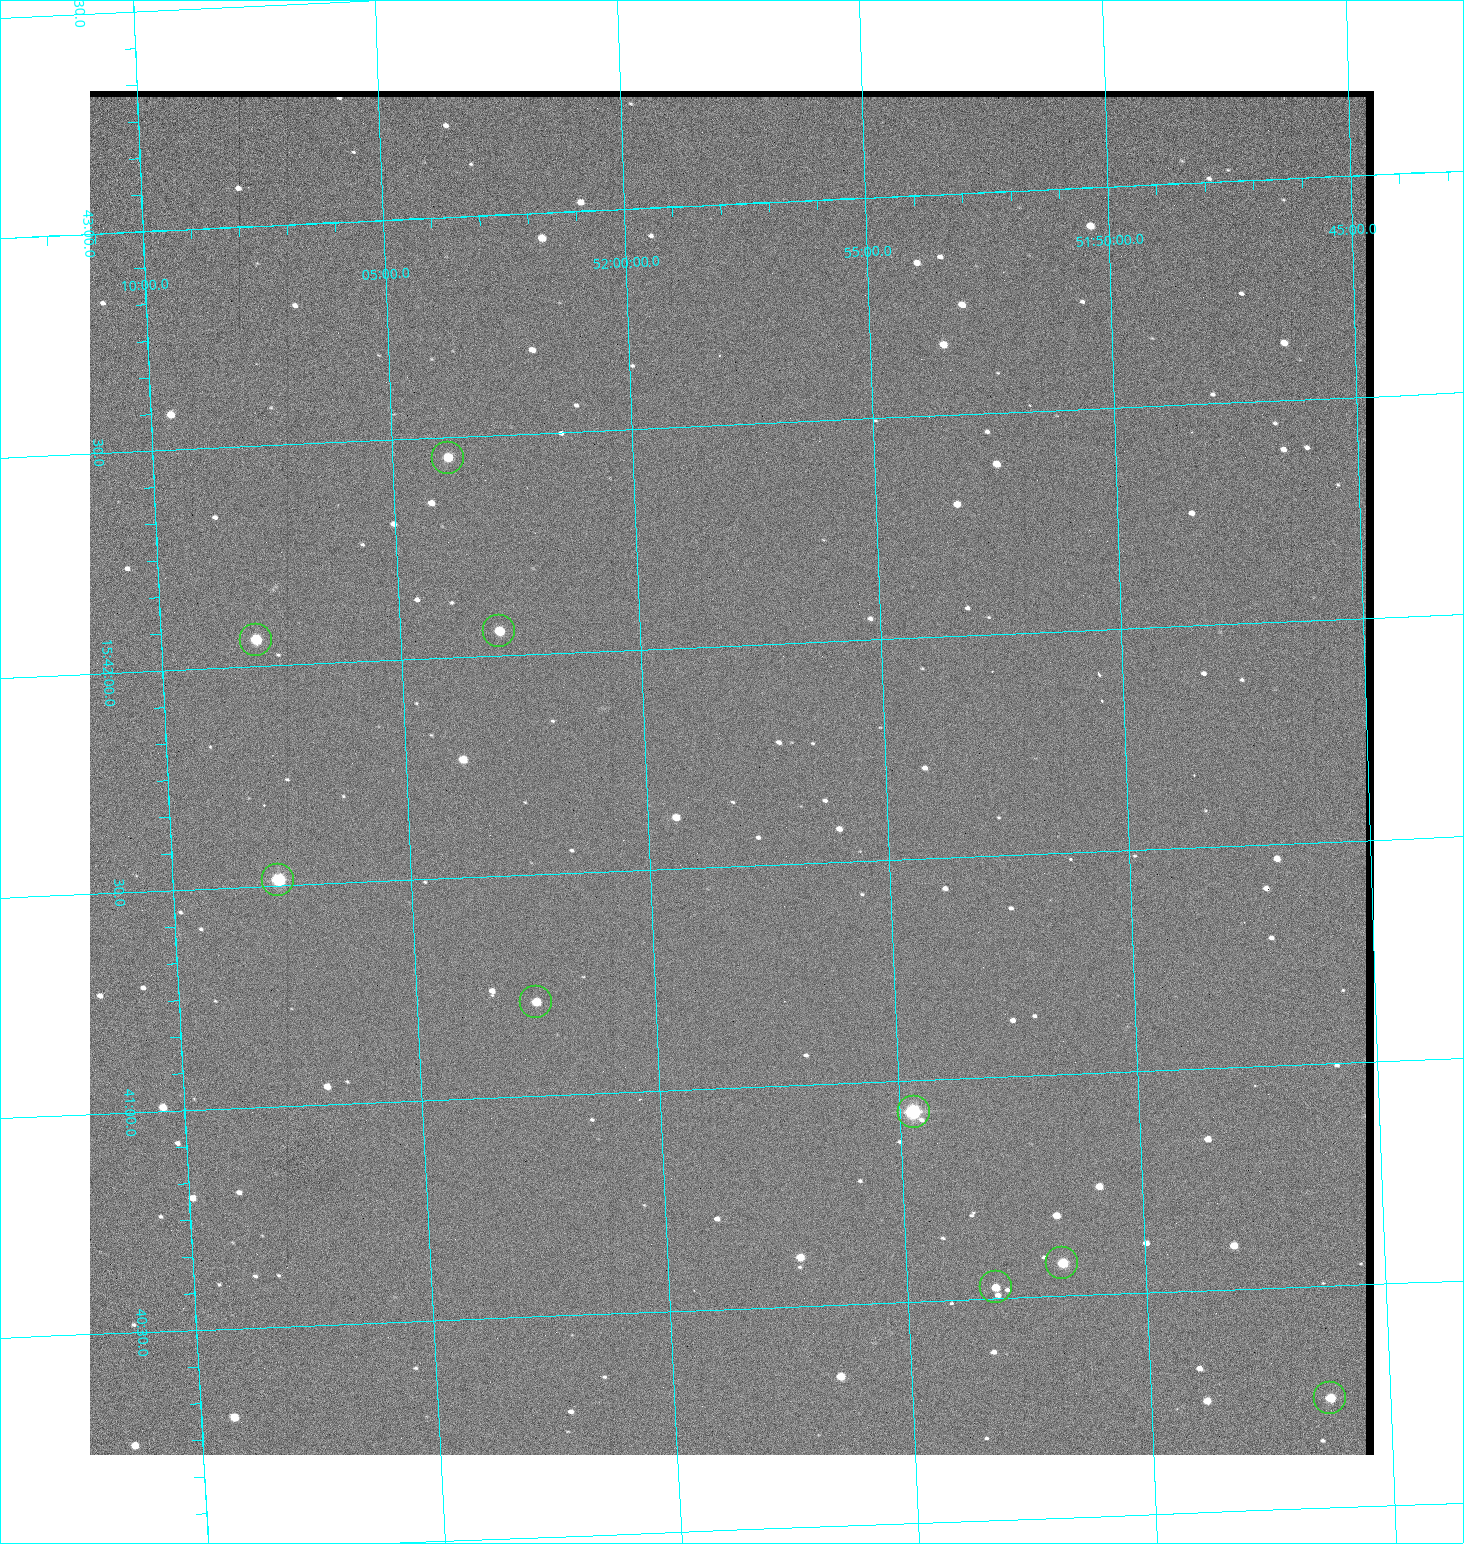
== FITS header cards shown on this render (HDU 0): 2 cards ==
NAXIS1  =                 1284 / length of data axis 1
NAXIS2  =                 1364 / length of data axis 2

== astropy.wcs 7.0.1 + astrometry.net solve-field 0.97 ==
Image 1284 x 1364 px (HDU 0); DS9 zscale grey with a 90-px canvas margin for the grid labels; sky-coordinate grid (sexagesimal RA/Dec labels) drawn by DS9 from the SOLVED WCS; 9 Tycho-2 reference stars matched to detected sources circled (green)
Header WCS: RA---TAN/DEC--TAN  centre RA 15:41:43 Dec +51:58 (235.43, +51.97 deg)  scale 1.26 arcsec/px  FOV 26.9' x 28.5'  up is +92 deg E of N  parity flipped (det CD > 0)
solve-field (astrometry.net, Tycho-2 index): VERIFIED the header's WCS against the Tycho-2 star catalogue (9 matches, 0 conflicts) and refined it, rather than solving blind
Solved WCS: RA---TAN-SIP/DEC--TAN-SIP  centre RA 15:41:43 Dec +51:58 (235.43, +51.97 deg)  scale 1.25 arcsec/px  FOV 26.8' x 28.5'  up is +92 deg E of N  parity flipped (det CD > 0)
The solver's refit moves the header's centre by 0.48 arcsec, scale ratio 0.9966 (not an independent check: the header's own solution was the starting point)
Tycho-2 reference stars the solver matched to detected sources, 9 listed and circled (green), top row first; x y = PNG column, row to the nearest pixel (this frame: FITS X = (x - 90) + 1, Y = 1364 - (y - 91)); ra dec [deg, ICRS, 3 dp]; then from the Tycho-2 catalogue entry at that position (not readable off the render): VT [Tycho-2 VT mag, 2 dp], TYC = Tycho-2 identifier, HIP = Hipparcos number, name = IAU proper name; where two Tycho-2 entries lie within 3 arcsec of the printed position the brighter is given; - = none
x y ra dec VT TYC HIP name
448 458 235.614 +52.064 11.61 3489-1132-1 - -
499 631 235.514 +52.049 11.19 3489-1407-1 - -
256 640 235.515 +52.133 11.12 3489-1380-1 - -
278 880 235.378 +52.130 9.31 3489-1322-1 76850 -
536 1002 235.303 +52.042 11.52 3489-958-1 - -
914 1112 235.232 +51.912 9.59 3489-824-1 - -
1062 1263 235.143 +51.862 10.97 3489-1016-1 - -
996 1287 235.131 +51.886 12.29 3489-908-1 - -
1330 1398 235.062 +51.771 11.53 3489-1453-1 - -